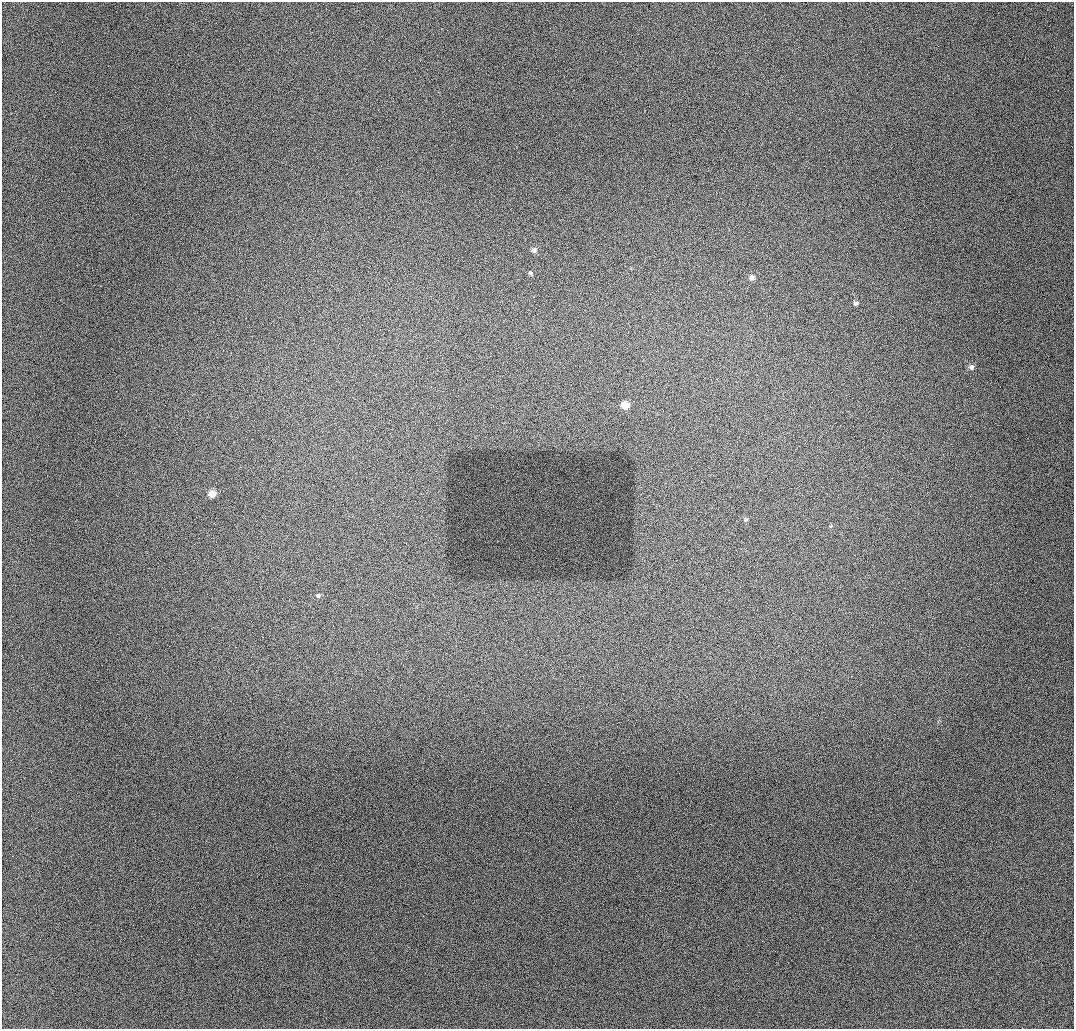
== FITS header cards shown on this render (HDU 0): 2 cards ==
NAXIS1  =                 1072 / length of data axis 1
NAXIS2  =                 1027 / length of data axis 2

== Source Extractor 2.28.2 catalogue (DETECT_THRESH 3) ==
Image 1072 x 1027 px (HDU 0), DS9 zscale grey, 1 PNG px = 1 image px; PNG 1076 x 1031 px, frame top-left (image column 1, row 1027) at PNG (2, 2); no overlay
Background 963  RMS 11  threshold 32.6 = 3 sigma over >= 5 px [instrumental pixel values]
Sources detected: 9; all 9 listed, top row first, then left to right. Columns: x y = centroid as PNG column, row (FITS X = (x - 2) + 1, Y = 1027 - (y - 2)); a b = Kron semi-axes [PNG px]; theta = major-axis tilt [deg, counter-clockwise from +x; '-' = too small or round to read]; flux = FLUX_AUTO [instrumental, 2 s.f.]
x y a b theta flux
534 250 7 7 - 2300
530 273 5 5 - 1200
752 277 7 6 - 2600
856 303 6 5 - 1500
971 367 7 6 - 2100
625 405 7 7 - 6600
212 494 7 7 - 4700
746 520 6 3 2 790
318 596 6 4 -67 1100